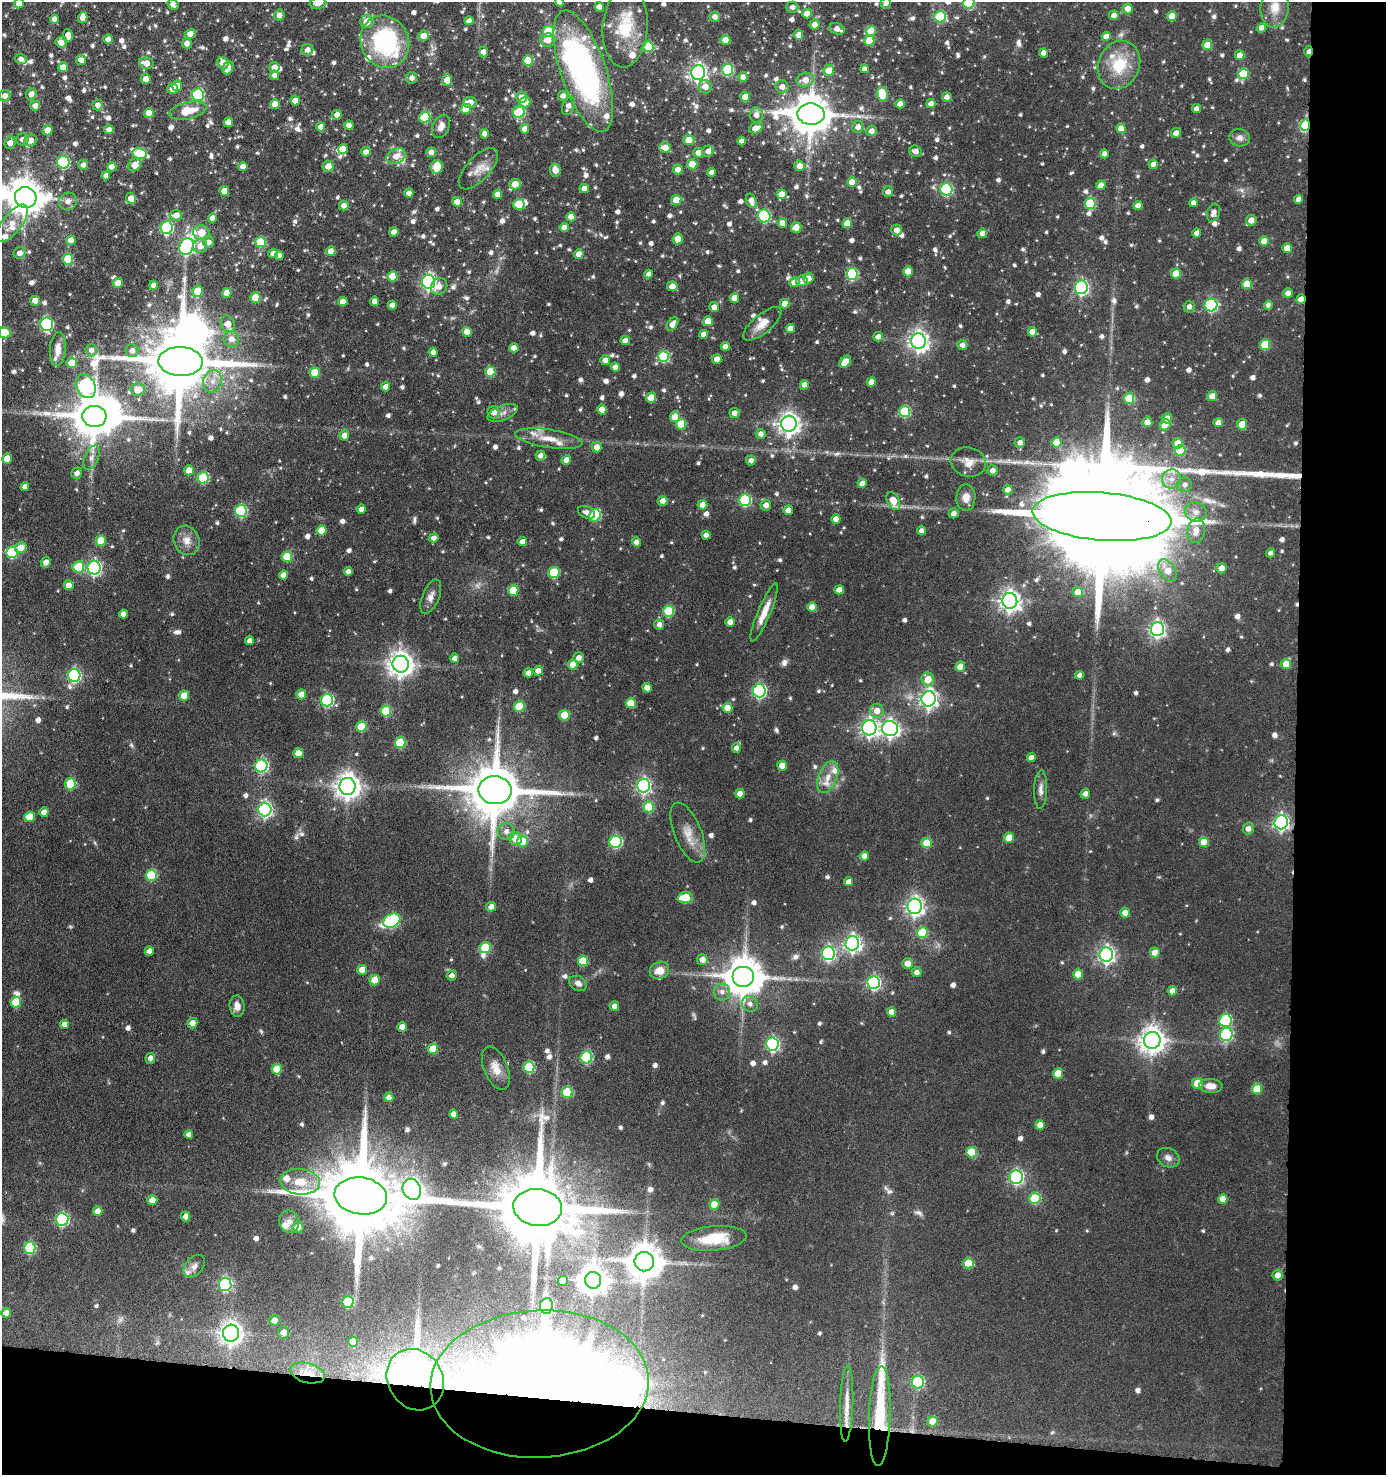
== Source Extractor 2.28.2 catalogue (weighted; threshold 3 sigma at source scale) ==
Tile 9 of 3 x 3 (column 3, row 3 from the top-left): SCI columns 2958-4341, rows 3-1475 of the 4445 x 4424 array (HDU 1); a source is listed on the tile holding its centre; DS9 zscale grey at full resolution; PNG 1388 x 1477 px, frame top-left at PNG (2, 2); each listed source drawn as its Kron ellipse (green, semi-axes under 4 px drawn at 4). Shown black and unused: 11% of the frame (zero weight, under 4 of 8 exposures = <1% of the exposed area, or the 3 px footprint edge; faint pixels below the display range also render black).
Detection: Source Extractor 2.28.2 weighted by HDU 2 'WHT'; one run over the whole footprint, this tile lists its part. Background 0.0911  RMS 0.0037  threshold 0.0149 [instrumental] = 3 sigma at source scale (4.09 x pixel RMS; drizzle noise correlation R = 1.36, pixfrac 0.8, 0.05/0.05 arcsec/px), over >= 5 px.
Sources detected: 1010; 5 too faint to see at this stretch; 8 inside a brighter object's white glare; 1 cosmic-ray / hot-pixel residue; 1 long thin detection or spike segment (spike, bleed or trail) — neither listed nor drawn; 37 inside a brighter listed object's ellipse — not listed separately; of the other 958, all 500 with FLUX_AUTO >= 1.74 (the completeness limit of this list) listed and drawn (458 fainter detections not listed), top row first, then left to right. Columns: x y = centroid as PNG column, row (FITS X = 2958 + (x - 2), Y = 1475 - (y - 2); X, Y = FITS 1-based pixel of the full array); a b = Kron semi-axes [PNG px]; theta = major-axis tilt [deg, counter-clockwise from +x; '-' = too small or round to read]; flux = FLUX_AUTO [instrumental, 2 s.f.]
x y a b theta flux
560 2 4 4 - 2.3
19 3 5 5 - 2.7
318 3 8 5 7 2.5
886 3 6 5 - 1.8
969 3 6 5 - 23
173 4 6 5 - 2
599 7 5 4 - 2.8
792 7 6 5 - 1.8
1275 7 20 14 82 5
1127 9 5 5 - 2.8
807 14 5 5 - 3.7
279 15 5 5 - 2.1
1114 15 5 5 - 1.9
1172 16 5 5 - 6.9
83 17 5 4 - 3.2
715 17 5 5 - 2.4
940 17 6 6 - 25
54 19 4 4 - 2.3
469 21 4 4 - 1.9
367 22 6 6 - 4.6
815 24 5 5 - 2.5
625 27 40 22 86 17
1261 28 4 4 - 2.7
837 29 8 5 -26 2.6
871 31 5 5 - 8
548 32 5 5 - 21
190 34 5 4 - 3.4
68 35 6 4 -78 3.1
799 35 4 4 - 4
423 36 5 5 - 4
1106 37 4 4 - 3.1
108 39 5 4 - 2.1
548 40 7 6 - 3.3
725 40 5 4 - 3.4
869 40 5 5 - 7.4
61 42 6 5 - 2.8
385 42 27 24 -64 43
187 43 5 5 - 2.5
1207 45 5 5 - 7.2
648 47 5 5 - 16
307 50 6 5 - 2.3
1308 51 6 3 90 1.9
483 52 5 4 - 2.3
1044 53 4 4 - 2.3
1240 55 5 5 - 3.2
21 59 6 5 - 1.8
81 60 5 5 - 2.6
528 61 5 5 - 12
146 63 7 5 -13 3.8
223 63 6 5 - 3.5
1119 65 25 20 66 14
63 67 5 5 - 4
274 67 5 5 - 3
228 68 7 5 65 3.1
865 69 4 4 - 1.7
727 70 6 5 - 25
829 70 5 5 - 6.6
583 71 64 22 -71 110
698 72 7 7 - 150
1243 74 5 5 - 16
274 75 4 4 - 1.9
743 77 5 4 - 2.5
412 78 6 5 - 1.9
146 79 5 5 - 2.6
447 80 5 5 - 6.1
805 80 9 7 13 4
177 86 5 5 - 2.7
705 87 7 6 - 3
782 87 6 6 - 2.5
172 89 5 5 - 2.6
31 94 6 5 - 2.1
882 94 7 5 -78 11
198 95 6 6 - 41
5 96 6 5 - 2.3
563 96 5 5 - 2.1
522 97 6 5 - 3.3
745 97 5 5 - 5.6
947 97 5 4 - 1.9
295 101 5 4 - 4.5
470 102 6 5 - 3.4
525 102 5 5 - 5.1
275 104 5 4 - 3.3
900 104 5 4 - 3
931 104 4 4 - 2.4
98 105 5 5 - 1.8
35 106 5 5 - 2.4
568 106 9 6 66 2.3
466 109 5 5 - 6.3
1196 109 4 4 - 2.2
188 111 19 8 13 8.2
519 112 6 5 - 25
149 113 5 5 - 4.5
811 114 13 10 -3 1200
337 115 5 4 - 2.7
756 115 7 6 - 2.5
425 117 6 5 - 17
228 122 5 4 - 3.2
349 125 5 4 - 1.9
1305 125 6 5 - 29
441 126 12 8 66 2.5
321 127 4 4 - 2.7
858 127 6 6 - 2.3
756 128 7 5 21 3.7
1121 128 5 4 - 4.2
525 129 5 4 - 3.5
48 130 5 5 - 5.5
109 130 5 4 - 2.5
871 131 5 5 - 2.2
1176 133 5 4 - 2.1
485 134 4 4 - 2.8
1240 138 10 8 -12 2.1
22 139 6 6 - 2
31 140 6 6 - 2.5
689 140 5 5 - 5
742 141 4 4 - 2
10 143 6 5 - 2.4
665 147 6 5 - 4
343 149 5 4 - 3.4
708 151 6 5 - 1.8
915 151 6 5 - 2.5
366 152 5 4 - 2.8
431 152 5 4 - 2.5
140 153 7 5 -15 23
698 153 5 5 - 2.8
1104 154 4 4 - 2.1
396 156 10 7 26 4.1
63 162 6 6 - 38
692 164 5 5 - 8.1
1153 164 5 4 - 2.5
83 165 5 5 - 1.8
135 165 7 6 - 4
243 166 4 4 - 2.8
328 166 5 5 - 3.3
799 166 5 5 - 3.2
112 167 4 4 - 3.1
437 167 7 6 - 11
478 169 26 11 47 4.6
555 170 6 5 - 3.1
678 170 5 5 - 3.1
712 172 4 4 - 2.3
106 176 4 4 - 2.6
852 182 5 5 - 4.2
515 184 6 5 - 5.4
1101 185 5 4 - 3.2
584 188 4 4 - 2.5
946 189 6 6 - 40
224 191 5 5 - 4.3
888 192 5 5 - 2.1
409 193 4 4 - 2.1
498 194 4 4 - 2.8
782 194 5 5 - 4.8
26 198 11 10 - 830
131 198 6 4 -66 3.3
1298 199 4 4 - 2.3
676 200 5 5 - 4.7
68 201 9 8 - 2.5
751 201 7 5 -72 2.7
457 202 5 4 - 4.4
1090 203 5 5 - 19
1193 203 4 4 - 2.1
519 204 5 5 - 12
1138 205 4 4 - 2.7
344 206 5 5 - 2.4
1213 213 9 6 73 1.9
176 215 6 5 - 2.8
764 216 6 6 - 37
571 217 4 4 - 3.5
213 218 4 4 - 3
1251 220 5 5 - 2.9
12 223 22 9 52 4.9
782 223 5 5 - 2.9
847 223 5 5 - 6.3
796 227 5 5 - 4.1
167 228 6 6 - 40
564 228 4 4 - 2.6
897 230 5 5 - 2.4
201 232 8 7 - 6.4
394 232 4 4 - 2.4
982 233 5 4 - 2.2
1197 233 4 4 - 2.2
678 239 6 5 - 4.2
71 240 5 4 - 3.1
1264 241 5 4 - 3.5
209 242 6 5 - 2.1
260 242 5 5 - 15
187 246 9 6 67 85
200 246 7 7 - 3.5
1287 248 5 5 - 4.3
331 251 5 4 - 3.7
20 253 6 5 - 2.1
273 253 5 4 - 2.2
579 254 5 4 - 3.3
279 255 4 4 - 1.9
68 259 5 5 - 15
908 271 5 5 - 4.4
649 274 4 4 - 2.1
852 274 6 6 - 29
1176 274 5 5 - 6.4
392 276 5 5 - 7.6
808 278 5 5 - 3.8
802 281 5 5 - 3
429 282 7 6 - 92
794 282 5 5 - 3.7
118 283 5 5 - 3.7
1247 284 5 5 - 7.3
153 285 4 4 - 2.6
672 286 5 5 - 2.8
439 287 9 7 50 2.9
1081 287 7 6 - 75
198 291 5 5 - 8.8
227 293 5 4 - 3.7
1288 293 5 5 - 2.2
255 298 5 5 - 7.1
734 298 5 4 - 4.1
1301 299 5 4 - 3.7
35 301 5 5 - 3.8
343 301 5 4 - 3.6
375 301 4 4 - 2.6
785 304 5 5 - 4.6
392 305 4 4 - 2.4
1211 305 6 6 - 46
1268 305 4 4 - 1.8
714 307 5 5 - 2.8
1189 307 6 5 - 1.8
708 321 5 5 - 3.8
47 324 7 6 - 45
228 324 9 6 -70 4.1
672 324 7 5 53 3
762 324 23 9 40 4.3
790 328 4 4 - 2.8
467 332 5 4 - 4.5
1032 332 4 4 - 3.3
5 333 6 5 - 14
703 334 4 4 - 2.4
878 337 5 5 - 2.4
231 339 8 8 - 3
625 340 5 4 - 2.3
918 341 8 7 - 200
962 345 5 5 - 1.8
1265 345 5 5 - 12
725 347 4 4 - 2.7
514 348 4 4 - 2.7
58 349 17 8 85 3.9
91 350 6 5 - 1.9
132 351 6 6 - 1.9
433 352 4 4 - 2.6
663 356 5 5 - 23
717 359 5 5 - 2.5
605 360 5 5 - 2.3
181 361 22 14 -2 3500
845 362 7 5 51 6.8
72 363 5 5 - 6
615 367 4 4 - 2.3
490 372 5 5 - 10
315 373 5 5 - 8.3
213 381 11 9 75 3.5
871 382 4 4 - 3.7
804 385 4 4 - 2.3
86 386 12 9 -65 66
386 387 4 4 - 2.3
138 390 7 6 - 4.8
1212 396 5 5 - 3.9
651 398 5 5 - 7.8
1129 398 5 5 - 13
602 410 5 4 - 4.2
493 412 6 6 - 2.8
905 412 5 5 - 24
503 413 16 7 21 2.2
734 413 5 5 - 2.1
94 416 12 10 -4 1300
675 417 5 5 - 5.8
1167 418 5 5 - 2.9
1147 422 5 5 - 3
1218 423 4 4 - 2.8
681 424 5 5 - 11
789 424 8 7 - 240
1242 424 5 5 - 6.8
1165 425 6 5 - 4.3
761 434 5 5 - 2
344 435 5 5 - 2.5
549 439 34 9 -8 6.3
1020 442 5 5 - 1.8
1057 442 5 5 - 6.3
1177 443 5 5 - 4.4
597 447 5 5 - 3.2
1180 450 5 5 - 11
540 456 5 5 - 2.1
91 458 13 7 67 2
7 459 5 5 - 6.4
566 460 5 4 - 3.2
751 460 5 5 - 1.8
968 462 18 14 -15 4.5
189 470 5 4 - 4
993 471 5 5 - 2
77 473 6 5 - 1.8
203 478 5 5 - 24
1171 479 9 9 - 3.1
862 483 4 4 - 2.9
1185 485 7 7 - 1.8
25 487 4 4 - 2.2
1008 490 5 5 - 2.2
966 498 13 9 88 3.6
745 500 6 6 - 34
663 501 5 4 - 2.4
893 501 9 6 -62 5.7
702 505 5 5 - 2.9
766 505 5 5 - 2.6
361 509 4 4 - 2.2
788 510 4 4 - 2.8
241 511 6 6 - 33
586 512 9 6 -25 1.9
1196 512 11 9 -21 2.9
954 513 5 5 - 2.2
595 515 6 5 - 23
1102 517 70 24 -5 21000
836 519 4 4 - 2.5
322 530 5 5 - 5.8
922 531 4 4 - 2.1
1196 531 12 9 79 3.9
706 535 4 4 - 2
434 538 5 4 - 1.9
101 540 5 5 - 7.8
187 540 15 12 -67 3.9
522 542 5 4 - 2.6
637 542 4 4 - 2.4
21 548 6 5 - 5.3
12 552 6 5 - 26
1271 553 4 4 - 1.9
287 557 5 5 - 13
46 562 6 4 64 2.7
78 567 6 5 - 10
94 568 7 6 - 78
1221 568 5 5 - 3.3
1168 570 12 7 -55 5.6
348 572 4 4 - 1.9
554 573 5 5 - 17
283 575 4 4 - 2.4
69 585 5 5 - 3.2
513 590 5 5 - 9.3
839 590 5 4 - 2.9
1078 592 5 5 - 3.8
431 597 18 8 67 2.5
1010 601 8 7 - 210
812 607 5 4 - 3.8
668 611 5 5 - 18
764 612 31 6 67 5.2
123 614 4 4 - 2.2
730 622 5 4 - 3.6
659 625 5 5 - 2.1
1157 629 7 6 - 110
249 641 4 4 - 1.9
455 658 4 4 - 2.5
579 658 5 5 - 2.2
401 664 8 8 - 360
1286 664 5 5 - 4.6
573 665 5 5 - 5.3
960 667 5 5 - 4.8
538 671 5 4 - 3
528 673 4 4 - 2.4
74 675 6 6 - 51
1080 675 4 4 - 1.7
928 679 7 6 - 5.7
647 688 5 4 - 2.6
759 691 6 6 - 62
301 694 5 5 - 3.7
184 696 5 5 - 6.5
929 699 7 7 - 150
327 700 6 6 - 44
631 703 5 5 - 9.1
519 706 5 5 - 14
727 708 5 5 - 5.1
386 711 5 5 - 16
877 711 7 7 - 3.5
564 715 5 5 - 10
361 727 5 5 - 12
869 728 7 7 - 130
890 729 8 7 - 130
400 743 5 5 - 19
736 748 5 4 - 1.8
298 753 5 5 - 5.9
1031 757 4 4 - 2.1
261 766 6 6 - 49
782 766 5 5 - 3.7
828 777 17 9 67 4.3
70 784 6 5 - 12
643 785 7 6 - 91
347 786 8 8 - 350
1041 789 19 6 88 2.3
495 790 16 14 -1 2500
740 794 5 4 - 2.8
1085 794 5 5 - 1.9
649 807 5 5 - 13
265 810 7 6 - 86
44 812 5 4 - 2.7
30 817 5 5 - 7.4
1281 822 7 7 - 99
1248 829 6 5 - 2
506 831 8 8 - 2.1
688 833 32 13 -68 6.4
1009 838 5 5 - 6.3
516 839 6 6 - 5.4
522 841 5 5 - 7.3
616 842 6 6 - 36
1204 842 5 5 - 6.2
927 843 5 5 - 9.7
864 856 4 4 - 2.3
151 875 5 5 - 19
849 882 4 4 - 2.7
685 898 7 5 4 9.7
915 906 7 7 - 160
491 907 5 5 - 2.1
1125 913 5 5 - 3
392 921 9 6 28 39
922 933 5 5 - 16
852 943 7 7 - 130
485 948 5 5 - 14
149 951 5 4 - 2.4
1155 952 5 5 - 4.3
828 953 7 6 - 64
1106 955 7 7 - 120
702 960 5 5 - 3.1
583 961 5 5 - 10
908 964 5 5 - 3.8
362 970 5 5 - 3.7
659 970 10 8 22 5
917 972 5 5 - 1.8
1078 974 5 5 - 4.3
452 975 5 5 - 1.7
744 977 11 10 - 1100
375 980 5 5 - 4.4
578 983 9 7 -31 1.8
873 983 6 6 - 64
1172 991 4 4 - 2.6
722 992 8 8 - 2
16 1002 5 5 - 12
750 1004 8 7 - 1.8
237 1006 11 7 -86 2.7
614 1006 5 4 - 2.1
892 1012 4 4 - 3
1225 1020 6 6 - 30
192 1023 5 5 - 3
64 1024 4 4 - 2.2
402 1027 5 4 - 3.4
1226 1035 6 6 - 36
1152 1040 8 8 - 400
772 1044 6 6 - 71
433 1049 5 5 - 7.8
586 1057 6 6 - 31
150 1058 5 5 - 2
529 1067 6 5 - 23
496 1068 23 12 -68 5.1
277 1069 5 5 - 6.5
1058 1073 5 5 - 6.4
1197 1083 5 5 - 6.9
1211 1086 11 7 -3 3.8
1257 1089 5 5 - 9.7
567 1092 5 5 - 18
389 1097 5 4 - 2.6
454 1114 4 4 - 3
1040 1125 5 5 - 3.1
189 1134 4 4 - 1.9
972 1152 5 5 - 13
1168 1158 12 9 -30 2.2
1016 1177 7 6 - 79
300 1182 20 13 -5 8.1
412 1189 11 9 -66 180
361 1196 26 18 -7 6600
1035 1198 6 5 - 19
1223 1199 5 4 - 3.4
152 1200 5 5 - 4.6
714 1204 5 5 - 6.7
538 1207 24 18 -6 5700
98 1211 5 4 - 3
186 1216 5 4 - 2.5
62 1219 6 6 - 46
289 1222 11 10 - 2.2
298 1227 6 5 - 2.8
714 1238 33 12 5 14
30 1248 6 5 - 30
644 1262 9 9 - 870
968 1263 5 5 - 8.7
194 1266 13 8 47 2.1
1278 1275 5 5 - 2.6
593 1280 8 8 - 500
563 1281 5 5 - 4.1
225 1284 6 6 - 48
348 1302 6 5 - 20
546 1306 8 6 83 68
6 1313 5 5 - 3
274 1320 5 5 - 3
284 1332 6 5 - 2.6
231 1333 8 8 - 270
353 1342 5 5 - 4.7
308 1373 17 9 -15 4.7
415 1380 32 27 -58 360
918 1382 6 6 - 38
540 1384 109 73 3 1400
847 1404 38 6 88 5
880 1416 50 11 88 26
933 1421 5 5 - 6
Overlapping masked pixels (flux is a lower limit): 8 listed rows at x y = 1308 51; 1305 125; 1301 299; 1102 517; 308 1373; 415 1380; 540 1384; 880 1416
Isophote crosses this tile's border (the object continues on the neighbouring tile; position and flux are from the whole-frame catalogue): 8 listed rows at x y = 560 2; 19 3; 318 3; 886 3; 969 3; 173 4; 385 42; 5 333